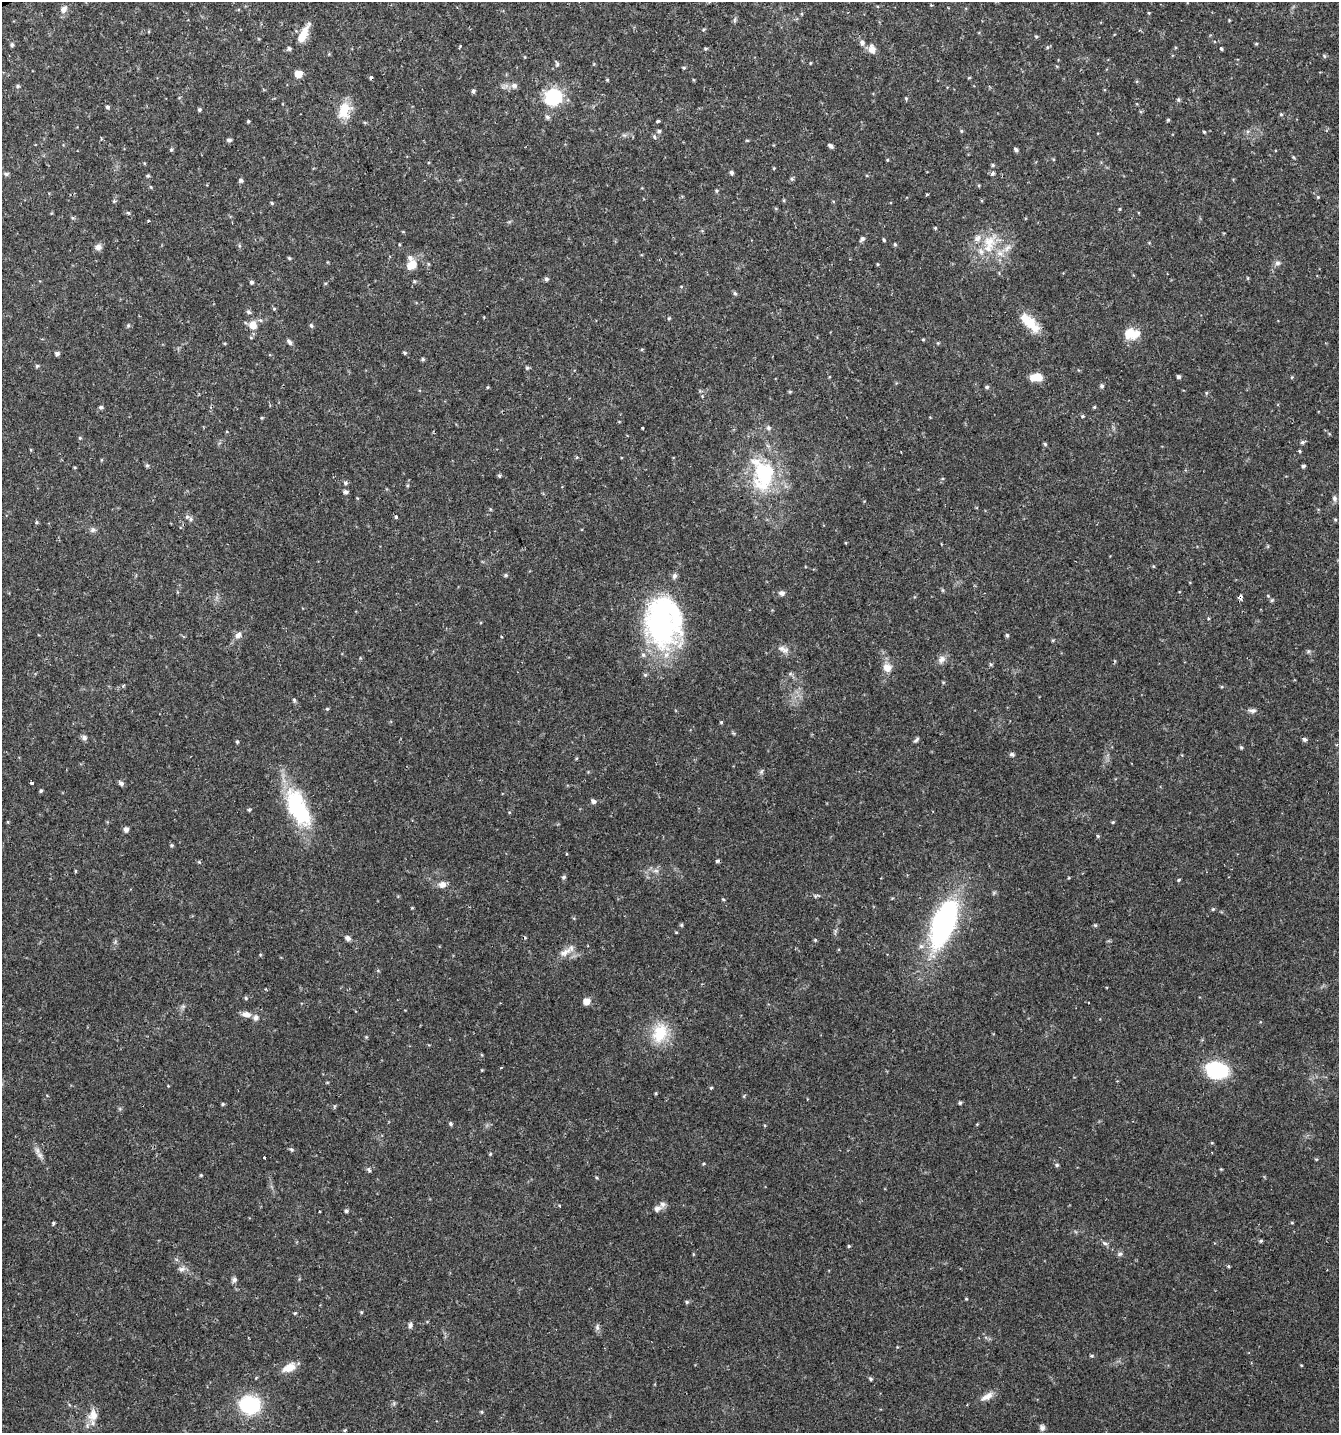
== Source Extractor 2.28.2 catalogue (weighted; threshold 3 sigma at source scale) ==
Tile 11 of 4 x 4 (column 3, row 3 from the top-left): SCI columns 2833-4169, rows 1432-2862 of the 5606 x 5728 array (HDU 1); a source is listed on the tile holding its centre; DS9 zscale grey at full resolution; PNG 1341 x 1435 px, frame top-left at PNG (2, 2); no overlay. Shown black and unused: <1% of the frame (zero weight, under 2 of 3 exposures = <1% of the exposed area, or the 3 px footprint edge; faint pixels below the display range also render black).
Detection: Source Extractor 2.28.2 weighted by HDU 2 'WHT'; one run over the whole footprint, this tile lists its part. Background 0.0336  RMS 0.0032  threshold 0.0143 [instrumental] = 3 sigma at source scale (4.5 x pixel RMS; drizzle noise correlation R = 1.50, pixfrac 1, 0.0396/0.0396 arcsec/px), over >= 5 px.
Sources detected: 233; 1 inside a brighter object's white glare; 3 cosmic-ray / hot-pixel residue — not listed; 8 inside a brighter listed object's ellipse — not listed separately; the other 221 listed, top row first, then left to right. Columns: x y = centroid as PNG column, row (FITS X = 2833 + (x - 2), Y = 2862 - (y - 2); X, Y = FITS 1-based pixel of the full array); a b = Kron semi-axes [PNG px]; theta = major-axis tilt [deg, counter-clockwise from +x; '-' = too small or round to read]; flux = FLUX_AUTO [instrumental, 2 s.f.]
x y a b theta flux
63 9 11 7 57 1.7
1149 13 4 4 - 0.29
735 20 8 4 81 0.56
303 34 26 8 64 4.9
1036 36 5 4 - 0.39
862 42 7 6 - 1.1
1256 44 5 3 - 0.31
12 45 5 4 - 0.54
1047 47 5 5 - 0.44
289 48 5 5 - 0.68
706 48 5 3 - 0.36
872 49 11 8 -78 2.1
1221 49 4 3 - 0.38
1324 56 6 4 -87 0.4
810 63 5 3 - 0.24
557 64 6 5 - 0.58
684 68 5 4 - 0.37
298 74 5 5 - 6.7
969 78 5 3 - 0.25
607 80 4 3 - 0.31
514 85 9 7 0 1.2
18 86 5 4 - 0.47
473 91 5 4 - 0.57
553 97 17 16 - 17
906 98 5 4 - 0.35
1179 100 6 4 -71 0.4
107 107 5 4 - 0.54
199 109 4 4 - 0.5
344 110 22 14 70 6.2
1281 114 5 4 - 0.37
547 117 6 5 - 0.77
1168 120 5 4 - 0.35
248 121 4 4 - 0.38
658 121 3 3 - 0.65
659 131 6 5 - 0.53
961 131 5 4 - 0.37
1204 132 4 3 - 0.31
654 137 6 5 - 0.53
229 140 6 4 7 0.68
747 140 5 3 - 0.28
830 146 6 4 -33 0.82
171 149 5 4 - 0.44
1016 150 5 4 - 0.64
1293 157 5 3 - 0.3
887 160 4 3 - 0.28
993 165 5 4 - 0.39
732 173 5 4 - 0.66
993 173 5 4 - 0.65
6 174 6 5 - 0.56
148 176 5 4 - 0.42
792 179 6 4 -89 0.51
241 180 5 5 - 0.65
716 191 5 4 - 0.4
927 194 3 2 - 0.35
1318 197 4 4 - 0.28
114 201 5 4 - 0.42
272 203 5 4 - 0.35
1120 209 5 3 - 0.3
128 213 5 4 - 0.41
935 228 4 4 - 0.31
862 239 7 5 54 0.77
884 240 5 3 - 0.35
895 244 5 4 - 0.41
989 244 29 16 81 9.5
98 247 9 8 - 1.3
1007 248 12 6 58 1.9
289 258 4 4 - 0.39
1278 263 8 6 2 0.87
877 264 4 3 - 0.26
412 265 11 9 41 4.2
1248 278 5 3 - 0.3
546 279 5 5 - 0.72
251 282 5 5 - 0.52
735 293 6 5 - 0.49
274 309 5 4 - 0.35
248 312 7 5 -42 0.62
669 318 4 4 - 0.35
1029 322 28 10 -44 7.4
253 325 11 11 - 3.1
311 325 6 4 -74 0.54
128 326 5 4 - 0.49
1131 332 17 12 -54 3.6
923 340 4 3 - 0.3
289 342 8 4 -50 0.83
405 353 5 4 - 0.39
57 354 5 4 - 0.83
423 359 5 4 - 0.44
37 366 4 4 - 0.5
527 368 6 4 -20 0.46
1034 377 12 8 32 3.3
1178 377 4 4 - 0.62
1102 386 5 5 - 0.7
987 387 6 4 -13 0.52
1206 393 5 4 - 0.35
101 407 5 5 - 0.65
1094 407 4 4 - 0.33
1083 416 5 3 - 0.32
261 418 5 3 - 0.32
643 428 3 3 - 1.6
768 428 7 5 -46 0.7
80 438 5 4 - 0.36
1302 442 6 5 - 0.64
1045 444 5 4 - 0.43
147 465 5 4 - 0.47
1303 466 5 4 - 0.57
763 474 40 26 -81 28
499 476 5 4 - 0.44
346 483 6 5 - 0.58
346 492 5 4 - 0.87
1334 498 8 6 -89 0.88
187 517 6 5 - 0.59
396 517 3 3 - 1.3
1335 520 4 4 - 0.35
36 522 6 4 90 0.35
93 530 8 7 - 0.83
1153 566 5 3 - 0.29
506 575 5 4 - 0.45
674 576 8 6 66 0.85
782 593 7 6 - 0.99
1240 597 4 4 - 1.4
1272 600 5 4 - 0.38
661 623 56 37 -73 57
238 635 9 7 41 1.4
1007 635 5 4 - 0.49
783 649 15 7 -24 1.7
1308 651 6 4 -45 0.49
942 659 11 8 40 1.6
990 664 5 3 - 0.41
887 668 11 10 - 2.6
645 675 5 4 - 0.45
943 682 5 4 - 0.29
123 686 5 4 - 0.38
294 700 5 4 - 0.51
327 709 5 4 - 0.36
1252 711 11 6 2 0.98
721 722 4 4 - 0.38
84 737 8 6 -19 0.9
1305 739 5 4 - 0.78
916 740 9 4 42 0.62
237 742 4 4 - 0.37
1241 748 5 4 - 0.43
1012 754 6 5 - 0.62
32 783 4 3 - 1.5
121 784 6 5 - 0.93
41 791 5 4 - 0.41
593 801 5 5 - 1.1
298 808 52 23 -65 26
249 810 4 4 - 0.36
1113 822 4 4 - 0.34
126 829 5 5 - 1.3
1098 836 5 4 - 0.38
172 845 5 4 - 0.42
717 861 5 4 - 0.51
199 862 5 4 - 0.36
75 871 5 3 - 0.29
656 871 7 4 -1 0.74
563 877 5 5 - 0.57
1178 880 4 4 - 0.33
442 885 10 8 -11 1.7
723 899 5 3 - 0.27
412 908 4 4 - 0.27
1213 909 5 4 - 0.4
943 923 41 18 69 75
681 925 5 4 - 0.4
1095 925 5 4 - 0.42
676 932 4 3 - 0.26
348 938 8 6 -39 0.97
815 940 4 4 - 0.33
565 952 20 8 28 2.6
246 998 5 4 - 0.41
586 1001 5 5 - 3.7
246 1014 11 7 -8 1.8
660 1033 25 18 70 10
366 1037 4 4 - 0.31
501 1068 4 3 - 0.27
482 1070 3 3 - 0.24
1217 1070 21 15 -11 23
711 1088 4 4 - 0.37
656 1093 4 3 - 0.34
960 1103 5 4 - 0.45
223 1104 4 4 - 0.38
451 1124 5 5 - 0.56
292 1150 7 4 -43 0.5
490 1154 5 4 - 0.3
40 1155 8 6 -21 1
265 1158 3 3 - 1.3
1316 1159 4 3 - 0.3
704 1164 4 3 - 0.3
1057 1165 5 4 - 0.52
1221 1169 4 4 - 0.27
369 1170 6 4 -51 0.69
201 1175 4 4 - 0.31
559 1206 3 3 - 0.42
657 1208 13 7 14 1.7
346 1211 5 4 - 0.56
53 1223 4 4 - 0.38
1292 1223 5 3 - 0.28
1261 1241 5 4 - 0.45
1105 1243 7 5 -29 0.67
849 1246 4 4 - 0.37
693 1254 5 3 - 0.26
1120 1254 7 5 21 0.64
1228 1266 5 3 - 0.33
181 1269 9 7 4 1.2
234 1280 7 7 - 0.78
966 1299 4 3 - 0.29
687 1302 5 5 - 0.45
361 1312 5 4 - 0.32
295 1313 4 4 - 0.35
410 1325 8 5 82 0.78
597 1327 8 5 -89 0.82
1091 1356 5 4 - 0.41
1301 1365 4 3 - 0.26
289 1368 17 9 22 3.7
871 1379 5 4 - 0.52
987 1396 19 7 30 2.3
250 1405 17 15 -14 25
482 1412 5 3 - 0.31
93 1415 17 12 80 3.6
1042 1428 7 7 - 0.96
345 1430 5 4 - 0.37
Overlapping masked pixels (flux is a lower limit): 1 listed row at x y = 1240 597